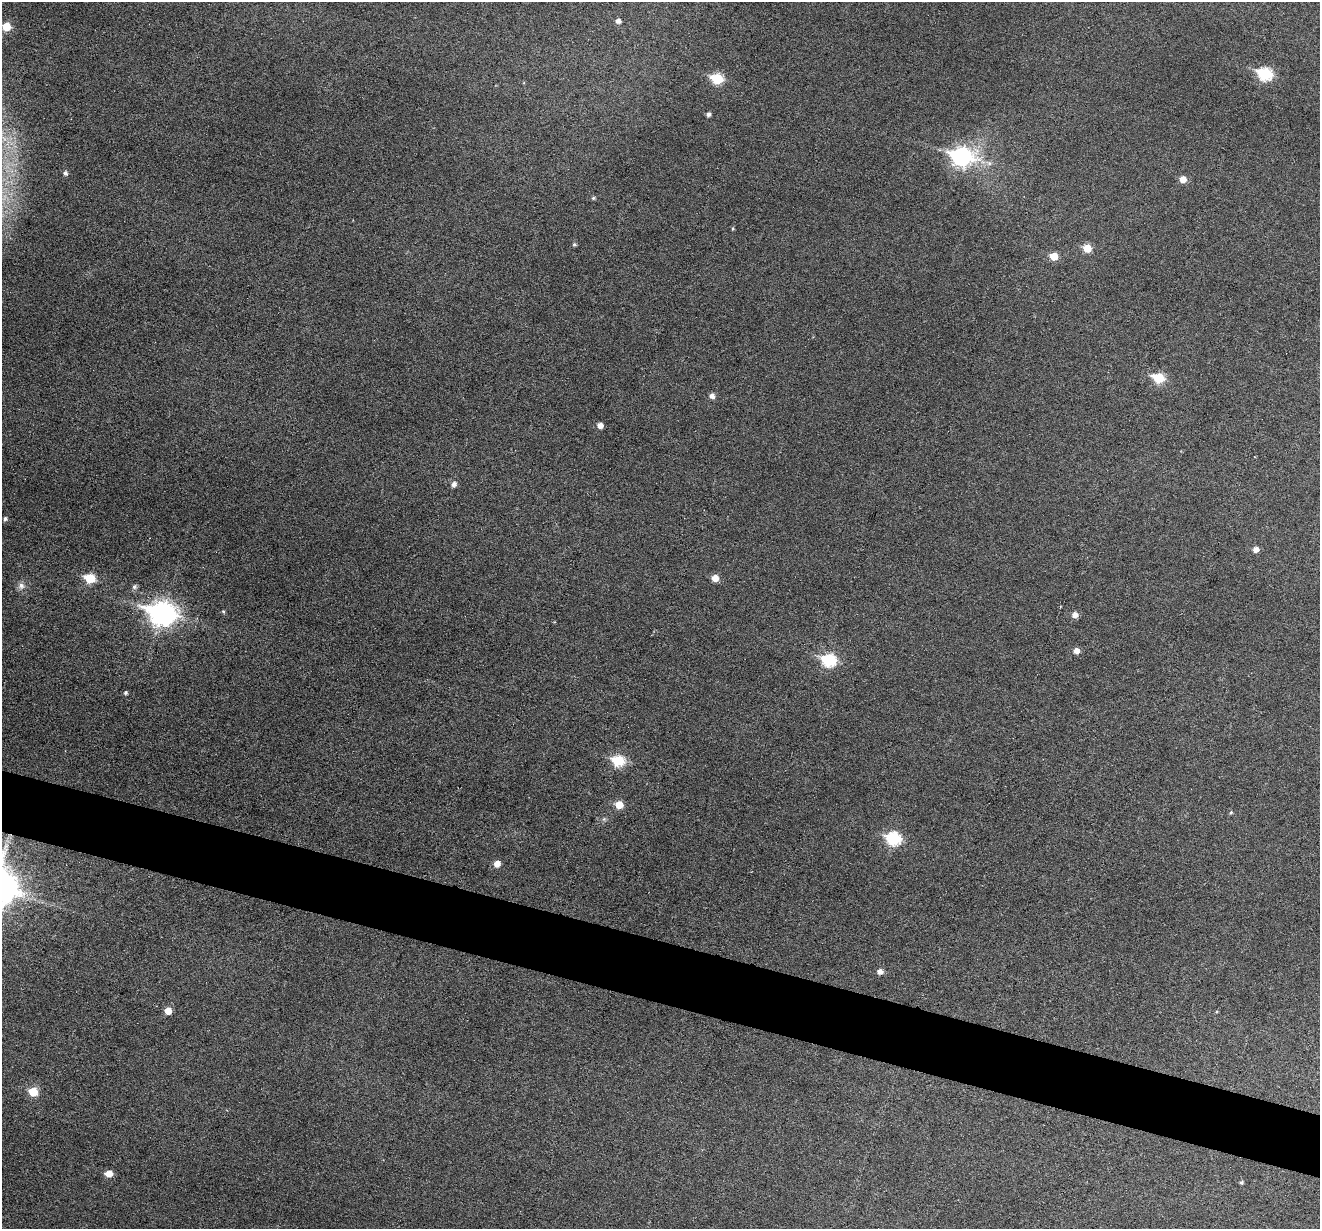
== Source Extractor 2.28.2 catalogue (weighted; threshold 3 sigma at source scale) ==
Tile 6 of 4 x 4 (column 2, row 2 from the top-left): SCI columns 1319-2636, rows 2584-3810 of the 5274 x 5294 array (HDU 1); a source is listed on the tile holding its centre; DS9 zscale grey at full resolution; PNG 1322 x 1231 px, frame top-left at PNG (2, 2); no overlay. Shown black and unused: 5% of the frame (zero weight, under 3 of 6 exposures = <1% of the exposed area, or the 3 px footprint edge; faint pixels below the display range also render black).
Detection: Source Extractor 2.28.2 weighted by HDU 2 'WHT'; one run over the whole footprint, this tile lists its part. Background 0.0483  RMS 0.0059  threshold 0.0241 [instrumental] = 3 sigma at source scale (4.09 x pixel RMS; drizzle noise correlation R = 1.36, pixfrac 0.8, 0.05/0.05 arcsec/px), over >= 5 px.
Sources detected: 41; all 41 listed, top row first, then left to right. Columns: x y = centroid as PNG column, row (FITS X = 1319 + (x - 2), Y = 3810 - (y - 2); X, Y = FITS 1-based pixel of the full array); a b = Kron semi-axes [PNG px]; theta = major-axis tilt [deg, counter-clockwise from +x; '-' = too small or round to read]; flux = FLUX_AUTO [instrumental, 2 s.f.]
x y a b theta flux
618 21 6 5 - 2.5
6 26 6 6 - 14
1265 74 8 6 -15 59
717 79 7 6 - 32
708 114 5 4 - 1.7
961 156 11 9 -8 170
989 163 8 6 -1 2
65 173 5 5 - 1.6
1183 179 6 6 - 5.9
593 198 5 4 - 0.83
733 229 5 3 - 0.62
574 244 5 5 - 0.93
1087 248 6 6 - 11
1054 256 6 5 - 9.6
1158 378 7 6 - 27
712 396 5 5 - 2.8
600 425 5 5 - 3.7
454 484 7 6 - 2.4
5 519 5 4 - 1.3
1256 549 6 5 - 3.7
90 578 6 6 - 24
715 578 6 6 - 5.5
21 586 10 9 - 2.9
135 587 6 6 - 1.6
223 612 5 4 - 0.68
162 613 12 9 -13 440
1075 615 6 6 - 3.4
1076 651 5 5 - 4
829 660 8 7 - 56
126 693 4 4 - 1.1
618 761 7 6 - 33
619 805 6 6 - 8.8
1231 812 5 4 - 0.78
604 819 5 5 - 0.94
893 838 8 7 - 60
497 864 6 6 - 4.6
880 971 6 5 - 3.2
168 1011 5 5 - 7.1
33 1092 6 6 - 16
109 1174 7 5 1 5.9
1242 1182 4 4 - 0.9